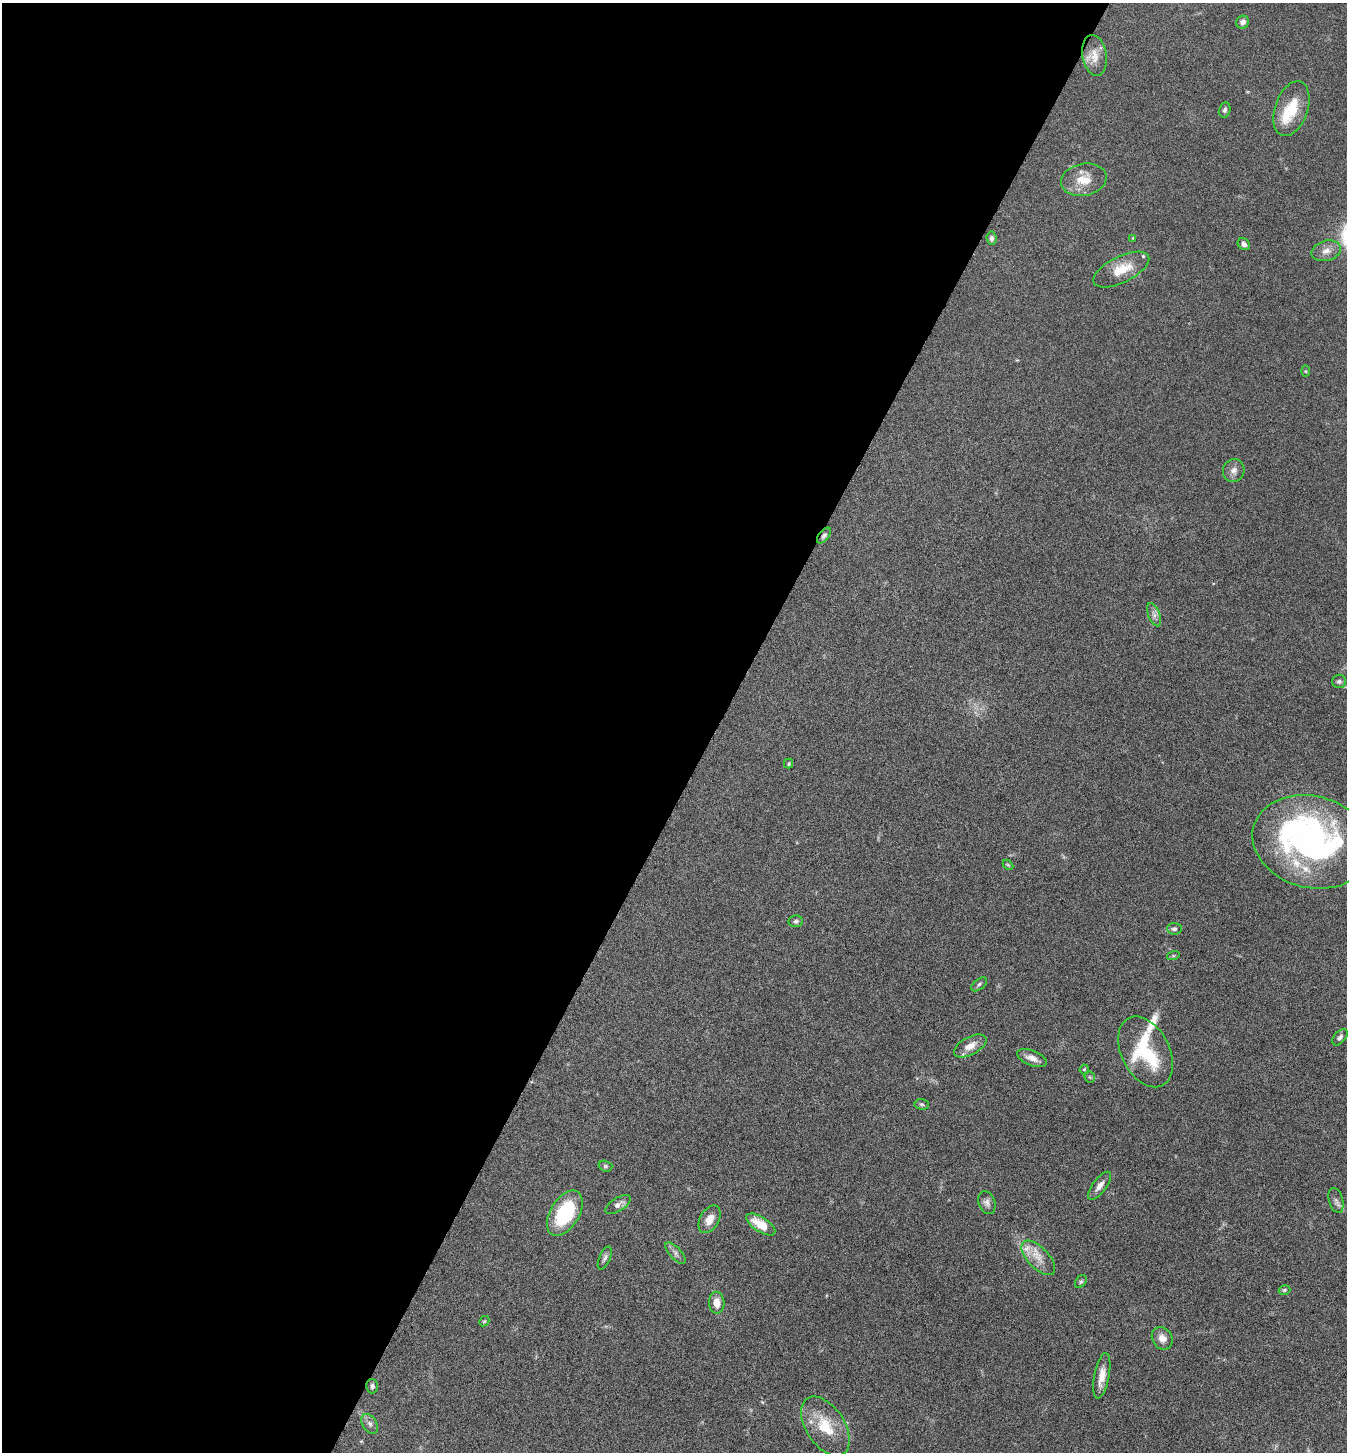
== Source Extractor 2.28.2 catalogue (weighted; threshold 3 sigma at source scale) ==
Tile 5 of 4 x 4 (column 1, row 2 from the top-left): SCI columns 290-1634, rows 2906-4355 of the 5822 x 5813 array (HDU 1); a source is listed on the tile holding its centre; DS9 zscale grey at full resolution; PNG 1349 x 1454 px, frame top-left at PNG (2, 3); each listed source drawn as its Kron ellipse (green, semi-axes under 4 px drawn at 4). Shown black and unused: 53% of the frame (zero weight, under 5 of 9 exposures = <1% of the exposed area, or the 3 px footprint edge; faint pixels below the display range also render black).
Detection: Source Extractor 2.28.2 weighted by HDU 2 'WHT'; one run over the whole footprint, this tile lists its part. Background 0.0706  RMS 0.0042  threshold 0.0172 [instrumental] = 3 sigma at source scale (4.09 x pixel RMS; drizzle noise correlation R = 1.36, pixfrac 0.8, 0.05/0.05 arcsec/px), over >= 5 px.
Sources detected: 57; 1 inside a brighter object's white glare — neither listed nor drawn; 7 inside a brighter listed object's ellipse — not listed separately; the other 49 listed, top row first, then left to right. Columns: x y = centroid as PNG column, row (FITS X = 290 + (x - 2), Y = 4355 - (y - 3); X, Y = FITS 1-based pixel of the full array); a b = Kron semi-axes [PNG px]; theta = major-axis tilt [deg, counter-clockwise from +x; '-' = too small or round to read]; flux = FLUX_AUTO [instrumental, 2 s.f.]
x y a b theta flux
1243 22 7 6 - 1.5
1094 55 20 12 -80 5
1291 109 28 16 71 12
1225 110 8 5 76 0.94
1084 180 23 16 11 7.5
991 238 7 5 -83 1
1133 238 4 4 - 0.32
1244 244 6 5 - 1.3
1326 251 15 10 16 3.3
1121 270 30 13 26 9
1305 371 6 4 -89 0.43
1234 470 11 10 - 2.4
824 535 9 5 51 1
1154 615 12 6 -70 1.7
1339 681 7 6 - 0.99
789 764 5 4 - 0.64
1312 842 60 46 -14 110
1008 865 6 3 -45 0.42
796 921 7 6 - 0.86
1174 929 7 6 - 1.1
1173 956 6 4 18 0.49
979 984 9 5 38 0.93
1340 1037 9 5 48 1.3
970 1046 18 9 28 4.2
1145 1052 38 24 -63 27
1032 1058 16 7 -22 3
1084 1069 5 4 - 0.51
1090 1077 6 5 - 0.58
922 1104 7 5 -2 0.76
605 1166 7 5 -16 0.68
1100 1186 16 7 53 2.6
1336 1200 13 7 -74 1.5
987 1203 12 8 -69 1.7
618 1204 14 6 30 2
565 1213 25 14 59 26
710 1219 15 9 59 4.2
761 1224 16 7 -33 8.6
675 1253 13 5 -48 1.5
605 1258 12 5 66 1.3
1038 1258 22 10 -46 5.3
1081 1282 7 5 50 0.75
1284 1290 6 4 15 0.59
717 1303 11 8 -86 4.2
484 1321 6 4 42 0.52
1162 1338 12 10 -58 3
1102 1376 23 7 79 4.7
372 1386 7 5 -76 1
370 1424 11 7 -58 1.7
825 1426 33 19 -57 13
Overlapping masked pixels (flux is a lower limit): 1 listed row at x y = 824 535